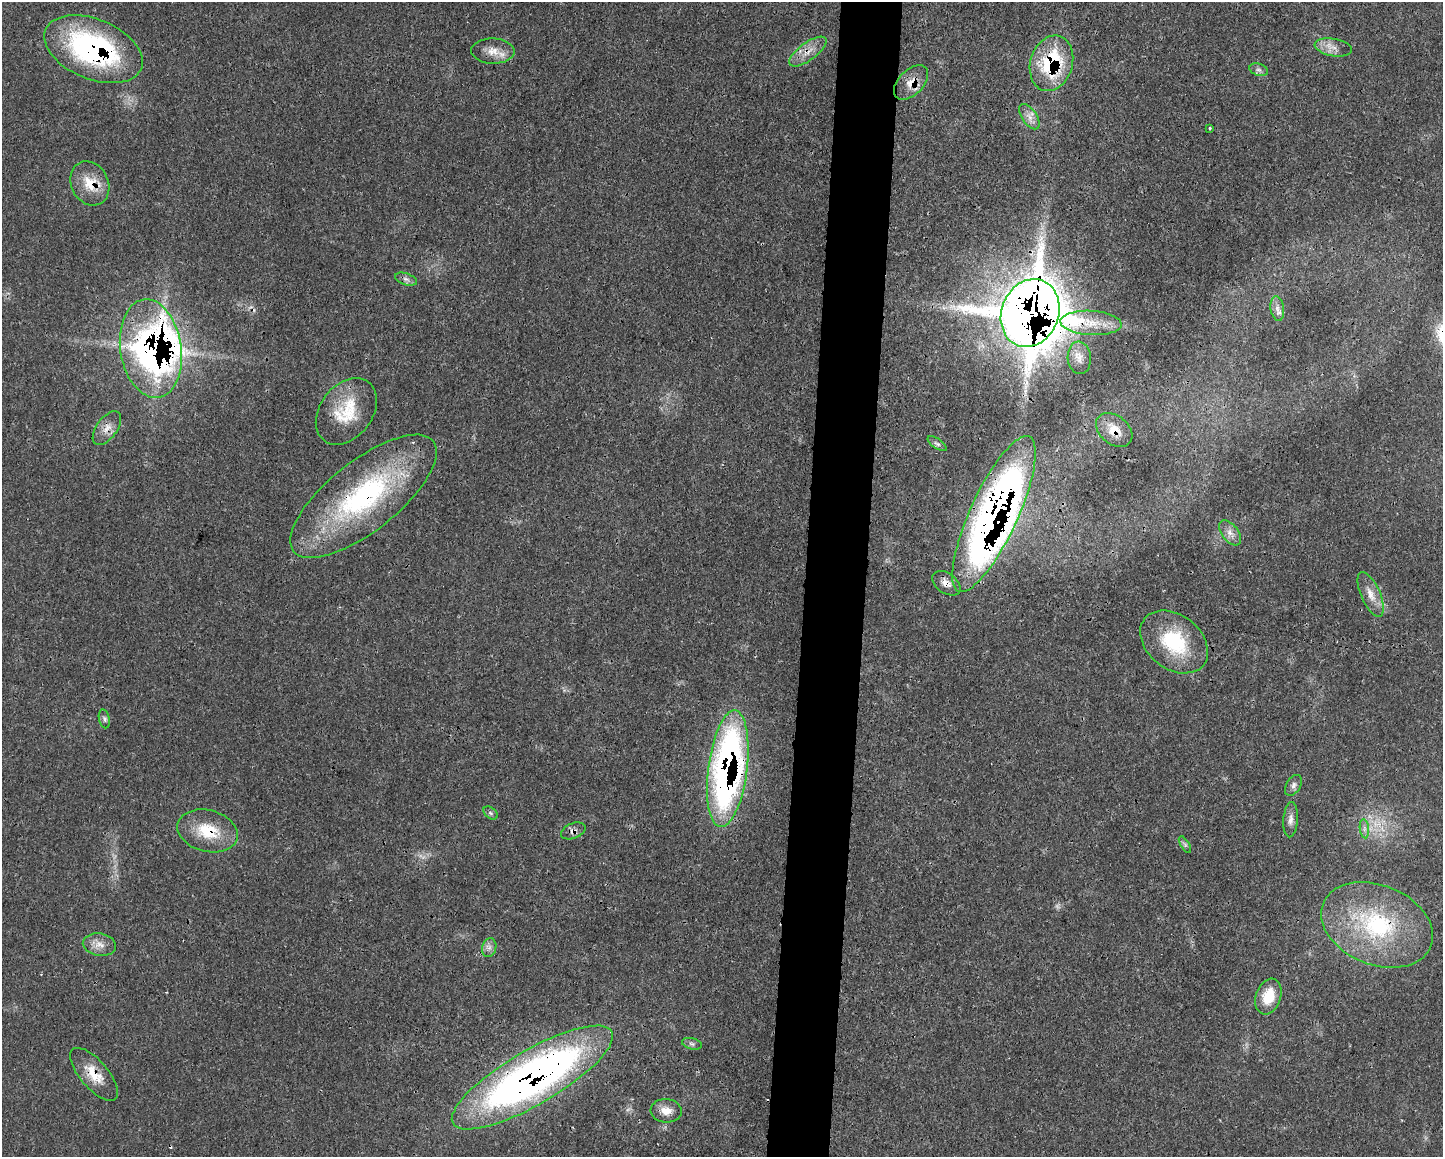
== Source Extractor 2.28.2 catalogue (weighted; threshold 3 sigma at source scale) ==
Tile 5 of 3 x 4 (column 2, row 2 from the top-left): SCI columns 1561-3001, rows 2327-3481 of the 4676 x 4644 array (HDU 1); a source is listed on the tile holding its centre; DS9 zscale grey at full resolution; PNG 1445 x 1159 px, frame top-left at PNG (2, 2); each listed source drawn as its Kron ellipse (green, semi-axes under 4 px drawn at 4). Shown black and unused: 4% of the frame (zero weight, under 3 of 4 exposures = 1% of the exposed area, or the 3 px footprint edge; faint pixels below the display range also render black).
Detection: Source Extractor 2.28.2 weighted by HDU 2 'WHT'; one run over the whole footprint, this tile lists its part. Background 0.0211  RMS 0.0023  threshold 0.0104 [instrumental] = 3 sigma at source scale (4.5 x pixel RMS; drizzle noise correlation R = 1.50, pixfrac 1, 0.05/0.05 arcsec/px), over >= 5 px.
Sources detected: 51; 3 too faint to see at this stretch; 2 cosmic-ray / hot-pixel residue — neither listed nor drawn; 3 inside a brighter listed object's ellipse — not listed separately; the other 43 listed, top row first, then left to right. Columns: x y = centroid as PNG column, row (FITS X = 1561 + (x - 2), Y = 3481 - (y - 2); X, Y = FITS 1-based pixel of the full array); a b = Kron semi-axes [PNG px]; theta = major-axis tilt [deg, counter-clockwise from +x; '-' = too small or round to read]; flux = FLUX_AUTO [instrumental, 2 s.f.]
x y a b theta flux
1333 47 19 8 -10 2.3
93 49 52 30 -22 50
493 51 22 12 -1 3.3
808 52 22 8 36 3
1051 63 28 21 72 21
1259 70 9 6 -18 0.74
911 82 21 12 45 3.3
1029 117 14 7 -56 1.7
1210 128 4 2 - 0.24
90 183 23 18 -62 6
406 279 11 5 -18 0.91
1277 308 12 6 -81 1.3
1030 313 35 28 69 800
1091 323 30 12 -3 5.8
151 348 49 30 -81 97
1079 358 16 11 -85 2.3
346 411 37 26 53 11
107 428 19 10 54 2.4
1114 430 20 14 -39 4.7
937 444 11 5 -35 0.62
364 496 89 35 38 49
994 514 85 23 65 220
1230 533 15 8 -53 1.7
946 583 16 10 -35 2.1
1371 594 24 9 -66 3
1174 642 37 27 -38 17
104 719 9 5 -78 0.63
728 769 59 19 83 110
1293 785 11 7 58 1
491 813 8 5 -37 0.58
1291 820 17 7 86 1.5
1364 829 9 4 -82 0.82
208 831 30 21 -14 9.1
573 831 13 7 21 1.2
1185 845 9 4 -59 0.54
1377 925 58 40 -22 31
99 945 17 11 -9 2.3
489 948 9 7 74 1
1268 997 18 12 71 6.1
692 1044 10 5 -14 0.67
94 1074 33 14 -49 5.5
532 1077 92 27 30 150
666 1111 15 11 -3 2.6
Overlapping masked pixels (flux is a lower limit): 18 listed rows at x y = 93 49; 808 52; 1051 63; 911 82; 90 183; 1030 313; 151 348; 107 428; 1114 430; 364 496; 994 514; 946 583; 728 769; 208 831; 573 831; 1377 925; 94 1074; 532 1077
Isophote crosses this tile's border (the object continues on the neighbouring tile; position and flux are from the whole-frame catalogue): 1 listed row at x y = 532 1077